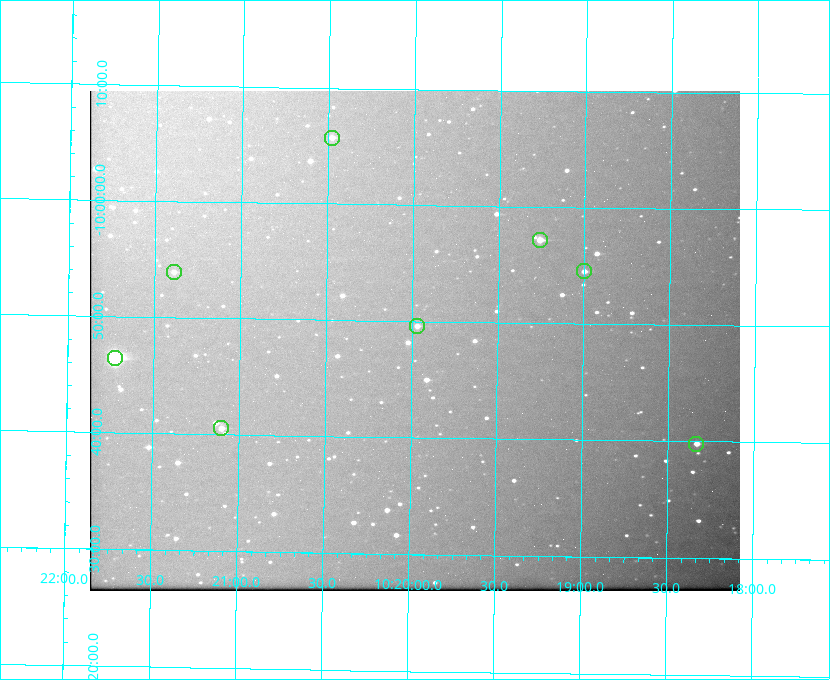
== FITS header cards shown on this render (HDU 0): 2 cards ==
NAXIS1  =                  650 / Width of table row in bytes
NAXIS2  =                  500 / Number of rows in table

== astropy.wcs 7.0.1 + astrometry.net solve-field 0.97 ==
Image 650 x 500 px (HDU 0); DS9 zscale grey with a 90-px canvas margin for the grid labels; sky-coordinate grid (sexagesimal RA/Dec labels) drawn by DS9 from the SOLVED WCS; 8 Tycho-2 reference stars matched to detected sources circled (green)
Header WCS: none
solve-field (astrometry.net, Tycho-2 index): SOLVED blind (the file carries no WCS)
Solved WCS: RA---TAN-SIP/DEC--TAN-SIP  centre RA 10:19:59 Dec -09:48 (155.00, -9.81 deg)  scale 5.16 arcsec/px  FOV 55.9' x 43.0'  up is +179 deg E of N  parity flipped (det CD > 0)
(file carries no celestial WCS; the grid is the blind solution)
Tycho-2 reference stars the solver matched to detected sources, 8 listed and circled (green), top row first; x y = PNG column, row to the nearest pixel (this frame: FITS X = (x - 90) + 1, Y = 500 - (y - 91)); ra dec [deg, ICRS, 3 dp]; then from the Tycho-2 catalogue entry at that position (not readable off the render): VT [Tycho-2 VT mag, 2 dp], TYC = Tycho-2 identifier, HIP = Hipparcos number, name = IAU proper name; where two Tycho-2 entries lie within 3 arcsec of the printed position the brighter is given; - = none
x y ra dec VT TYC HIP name
332 138 155.120 -10.095 10.96 5493-78-1 - -
540 240 154.815 -9.952 9.91 5490-258-1 50532 -
584 271 154.750 -9.908 10.76 5490-212-1 - -
174 272 155.347 -9.899 11.51 5490-199-1 - -
417 326 154.992 -9.826 10.90 5490-153-1 - -
115 358 155.431 -9.774 8.41 5490-124-1 50747 -
221 428 155.275 -9.676 10.79 5490-27-1 - -
696 444 154.583 -9.663 10.90 5490-13-1 - -